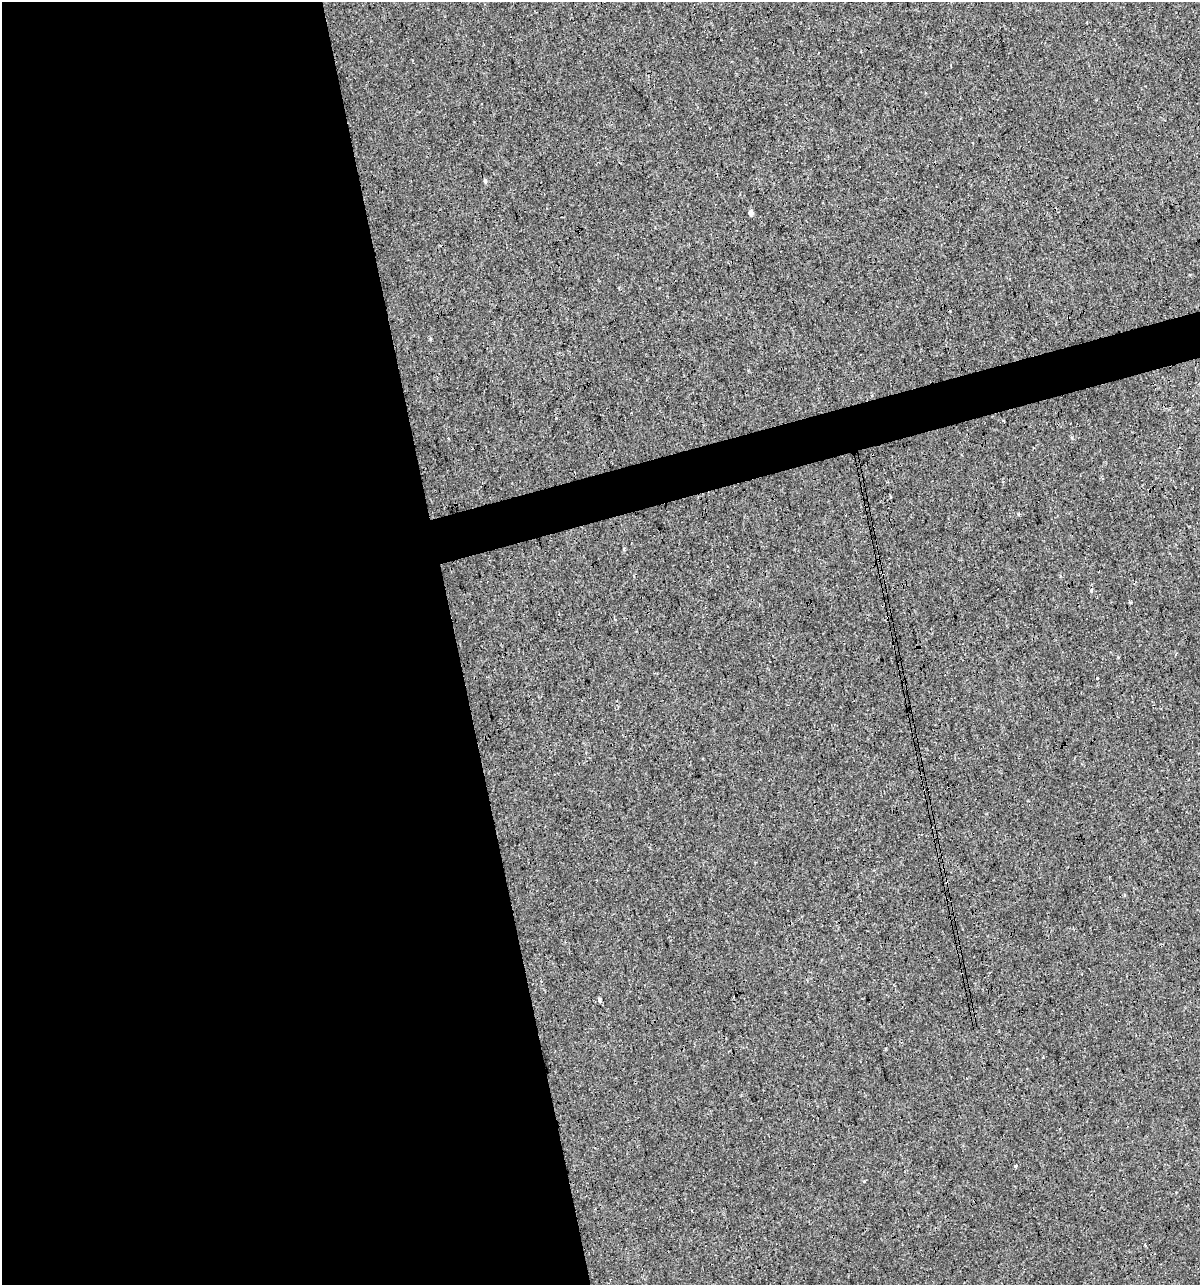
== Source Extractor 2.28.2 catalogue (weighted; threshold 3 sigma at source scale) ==
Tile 9 of 4 x 4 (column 1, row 3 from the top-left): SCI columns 46-1243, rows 1284-2566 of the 4930 x 5132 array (HDU 1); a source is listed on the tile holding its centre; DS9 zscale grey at full resolution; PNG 1202 x 1287 px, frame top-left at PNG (2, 2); no overlay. Shown black and unused: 40% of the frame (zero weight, under 3 of 4 exposures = <1% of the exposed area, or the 3 px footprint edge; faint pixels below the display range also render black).
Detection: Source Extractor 2.28.2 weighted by HDU 2 'WHT'; one run over the whole footprint, this tile lists its part. Background 4.00e-05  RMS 0.0017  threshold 0.00747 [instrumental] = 3 sigma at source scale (4.5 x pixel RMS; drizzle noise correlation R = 1.50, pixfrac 1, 0.0396/0.0396 arcsec/px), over >= 5 px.
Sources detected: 10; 2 cosmic-ray / hot-pixel residue — not listed; the other 8 listed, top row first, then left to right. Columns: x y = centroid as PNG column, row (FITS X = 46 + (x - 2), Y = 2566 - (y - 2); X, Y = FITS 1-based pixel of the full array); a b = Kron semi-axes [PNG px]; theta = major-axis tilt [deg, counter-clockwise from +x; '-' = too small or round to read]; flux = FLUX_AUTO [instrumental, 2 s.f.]
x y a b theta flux
1087 22 3 2 - 0.16
485 181 6 4 -86 0.33
751 212 4 4 - 0.85
1003 420 3 3 - 0.27
1092 590 3 3 - 0.7
599 999 4 3 - 0.62
1015 1166 3 3 - 0.61
1145 1245 3 3 - 0.18